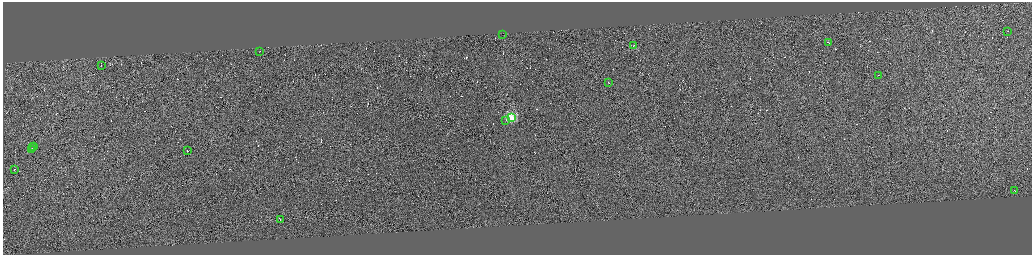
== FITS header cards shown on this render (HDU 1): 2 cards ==
NAXIS1  =                 4117
NAXIS2  =                 1012

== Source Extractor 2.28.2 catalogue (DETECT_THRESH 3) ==
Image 4117 x 1012 px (HDU 1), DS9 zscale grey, zoomed out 1/4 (1 PNG px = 4 x 4 image px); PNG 1034 x 257 px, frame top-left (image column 3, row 1010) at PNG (3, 2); each listed source drawn as its Kron ellipse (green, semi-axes under 4 px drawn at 4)
Background 0.161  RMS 1.9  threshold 5.6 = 3 sigma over >= 5 px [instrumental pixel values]
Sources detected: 293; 276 cannot appear on this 1/4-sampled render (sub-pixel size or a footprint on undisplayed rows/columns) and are neither listed nor drawn; the other 17 listed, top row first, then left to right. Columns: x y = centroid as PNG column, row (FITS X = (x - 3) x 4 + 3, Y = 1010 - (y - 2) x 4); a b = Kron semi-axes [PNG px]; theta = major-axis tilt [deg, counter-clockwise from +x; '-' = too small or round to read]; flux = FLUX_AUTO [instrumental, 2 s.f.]
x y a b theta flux
1007 31 2 1 - 7200
502 34 2 1 - 520000
829 42 3 1 - 13000
633 45 2 1 - 12000
260 51 2 1 - 3900
101 65 2 1 - 6400
878 75 2 1 - 6900
608 82 2 1 - 6300
511 118 3 2 - 100000
506 120 2 1 - 3000
34 146 2 1 - 8600
33 148 2 1 - 12000
32 149 3 1 - 16000
187 150 2 1 - 12000
15 169 2 1 - 16000
1014 190 2 1 - 8200
280 219 2 1 - 8200
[276 sub-pixel or undisplayed-footprint detections neither listed nor drawn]